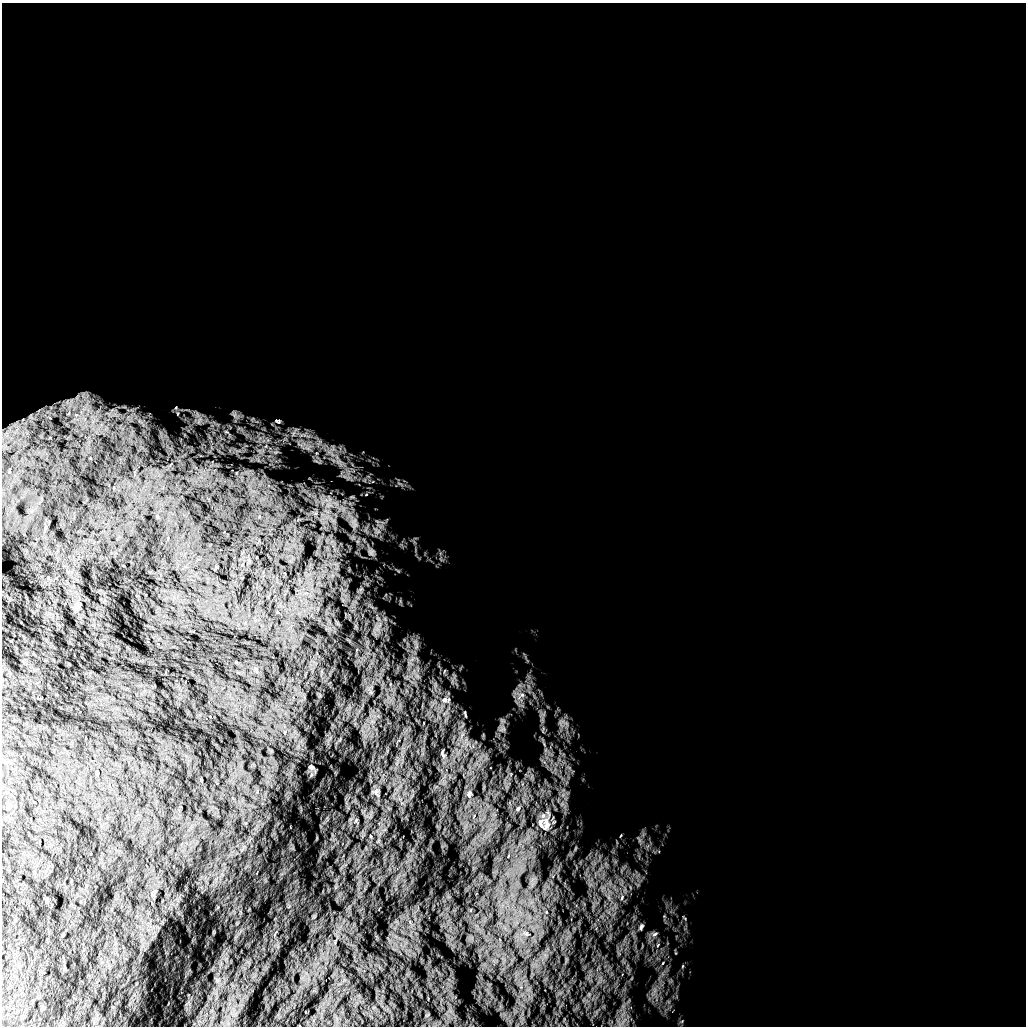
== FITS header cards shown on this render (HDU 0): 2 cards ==
NAXIS1  =                 1024 /
NAXIS2  =                 1024 /

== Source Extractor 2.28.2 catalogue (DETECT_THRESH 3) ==
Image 1024 x 1024 px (HDU 0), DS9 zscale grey, 1 PNG px = 1 image px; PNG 1028 x 1028 px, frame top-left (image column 1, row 1024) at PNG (2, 3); no overlay
Background 5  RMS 910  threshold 2720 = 3 sigma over >= 5 px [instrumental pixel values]
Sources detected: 21; all 21 listed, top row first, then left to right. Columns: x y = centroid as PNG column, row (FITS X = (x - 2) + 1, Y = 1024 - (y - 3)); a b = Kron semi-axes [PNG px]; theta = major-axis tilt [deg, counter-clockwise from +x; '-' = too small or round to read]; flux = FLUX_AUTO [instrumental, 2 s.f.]
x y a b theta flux
176 408 7 5 70 160000
69 413 7 4 71 100000
76 415 5 5 - 140000
234 415 7 4 71 160000
199 420 13 4 65 250000
277 421 9 5 -15 130000
366 495 5 3 - 59000
521 695 14 7 37 480000
444 700 11 8 -6 300000
465 714 6 2 -77 51000
442 752 8 3 84 82000
311 767 5 3 - 77000
376 792 9 4 82 170000
469 794 9 5 67 140000
518 809 8 5 50 140000
541 823 17 8 -75 430000
546 824 24 11 -89 800000
622 898 7 4 71 120000
641 927 8 4 62 130000
526 934 7 6 - 140000
655 934 9 5 27 170000